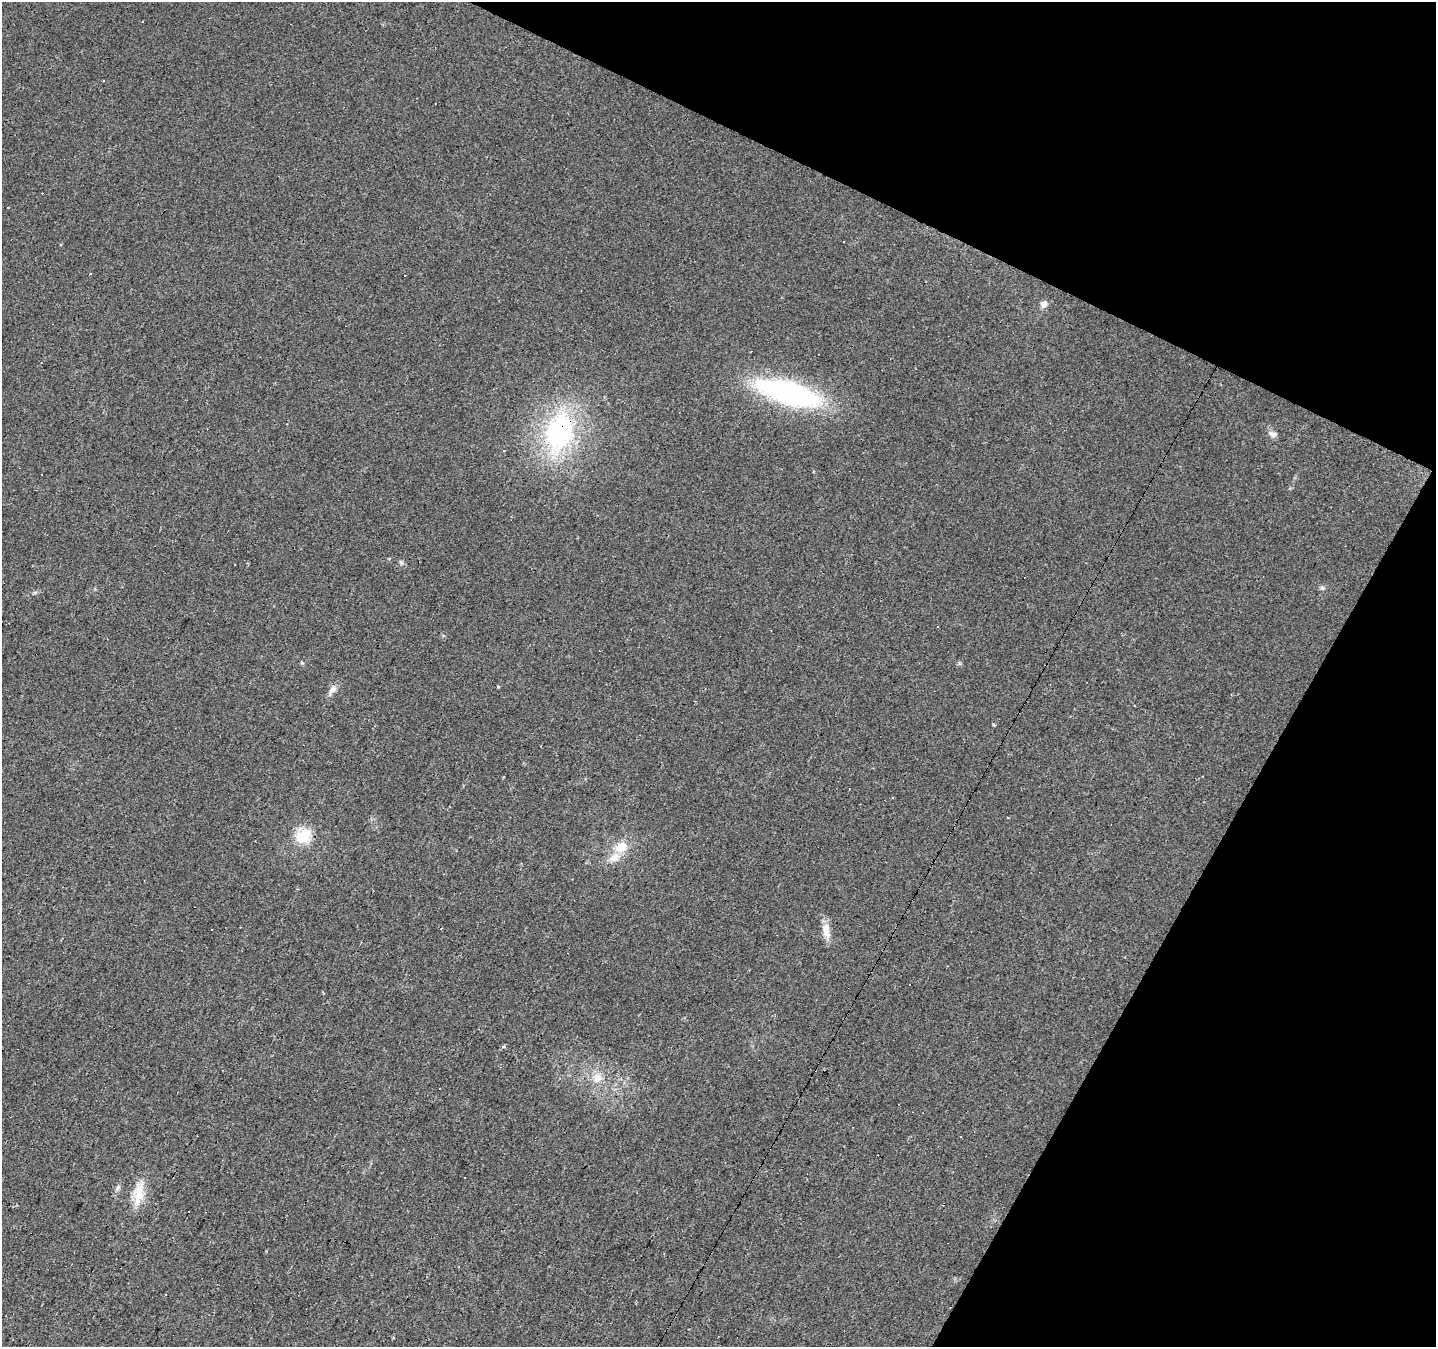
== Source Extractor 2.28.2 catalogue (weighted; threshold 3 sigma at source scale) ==
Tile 8 of 4 x 4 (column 4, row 2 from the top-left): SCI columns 4308-5741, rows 2955-4299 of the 5741 x 5842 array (HDU 1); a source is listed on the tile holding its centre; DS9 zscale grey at full resolution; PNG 1438 x 1349 px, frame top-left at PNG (2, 2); no overlay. Shown black and unused: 23% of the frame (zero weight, under 2 of 3 exposures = <1% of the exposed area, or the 3 px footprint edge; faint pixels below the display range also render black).
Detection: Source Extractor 2.28.2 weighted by HDU 2 'WHT'; one run over the whole footprint, this tile lists its part. Background 0.0257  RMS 0.0058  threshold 0.0261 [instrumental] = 3 sigma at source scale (4.5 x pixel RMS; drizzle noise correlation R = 1.50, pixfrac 1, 0.0396/0.0396 arcsec/px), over >= 5 px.
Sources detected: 36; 11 cosmic-ray / hot-pixel residue — not listed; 1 inside a brighter listed object's ellipse — not listed separately; the other 24 listed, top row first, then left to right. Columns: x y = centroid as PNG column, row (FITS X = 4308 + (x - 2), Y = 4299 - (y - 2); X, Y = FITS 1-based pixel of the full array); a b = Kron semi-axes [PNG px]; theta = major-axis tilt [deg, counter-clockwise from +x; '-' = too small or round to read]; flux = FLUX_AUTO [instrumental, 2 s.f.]
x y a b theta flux
142 21 3 2 - 0.6
436 103 3 3 - 1.6
844 241 3 2 - 0.66
1044 304 9 7 76 3.2
788 393 54 17 -16 150
559 432 43 30 75 90
1273 434 11 7 -19 2.6
504 451 3 3 - 0.54
401 562 6 5 - 1
1322 588 7 5 -44 1.2
332 689 14 8 50 3.1
993 724 3 3 - 1.3
893 798 2 2 - 0.54
1008 818 3 2 - 0.75
303 836 22 21 - 15
621 847 17 14 29 9.7
826 932 19 10 -66 6.1
909 985 3 2 - 0.87
504 1046 5 4 - 0.89
597 1078 15 13 61 7.6
961 1136 3 2 - 0.9
464 1177 3 3 - 0.8
118 1187 9 5 63 1.5
139 1192 33 13 79 12
Overlapping masked pixels (flux is a lower limit): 1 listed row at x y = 559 432
Unlisted compact peaks at least as high as the median listed source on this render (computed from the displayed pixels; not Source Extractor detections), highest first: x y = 302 663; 498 687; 35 593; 443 635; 960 664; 393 1338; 1290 488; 813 472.